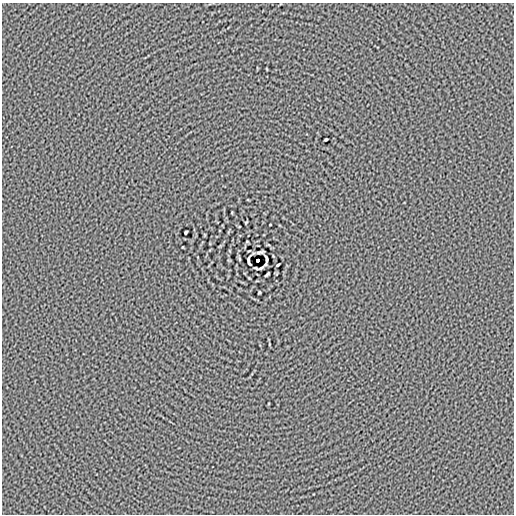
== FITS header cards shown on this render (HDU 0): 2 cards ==
NAXIS1  =                  512
NAXIS2  =                  512

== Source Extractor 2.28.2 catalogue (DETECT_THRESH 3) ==
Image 512 x 512 px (HDU 0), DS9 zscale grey, 1 PNG px = 1 image px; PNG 516 x 516 px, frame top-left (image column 1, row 512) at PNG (2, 3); no overlay
Background -1.74e-05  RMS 0.015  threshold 0.0442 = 3 sigma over >= 5 px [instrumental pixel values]
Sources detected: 10; all 10 listed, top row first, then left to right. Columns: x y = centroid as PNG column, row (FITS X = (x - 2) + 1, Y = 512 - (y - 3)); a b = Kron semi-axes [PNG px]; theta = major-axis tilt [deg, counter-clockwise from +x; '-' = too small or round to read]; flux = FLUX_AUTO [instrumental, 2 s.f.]
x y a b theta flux
326 139 3 2 - 1.1
186 232 4 3 - 1.3
260 252 7 2 7 1.8
258 260 3 3 - 5.2
266 260 10 3 87 2
249 261 9 3 -86 1.4
278 265 4 2 - 1.2
256 268 5 2 - 1.1
261 268 5 2 - 1.3
267 274 5 2 - 1.3